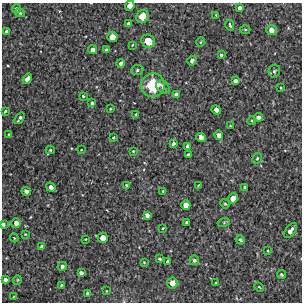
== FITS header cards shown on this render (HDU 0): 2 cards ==
NAXIS1  =                  300 / Width of image
NAXIS2  =                  300 / Height of image

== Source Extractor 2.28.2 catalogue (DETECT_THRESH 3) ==
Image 300 x 300 px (HDU 0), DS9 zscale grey, 1 PNG px = 1 image px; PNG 304 x 304 px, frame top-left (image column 1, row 300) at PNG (2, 3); each listed source drawn as its Kron ellipse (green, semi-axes under 4 px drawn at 4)
Background 3680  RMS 280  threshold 840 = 3 sigma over >= 5 px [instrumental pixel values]
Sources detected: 88; all 88 listed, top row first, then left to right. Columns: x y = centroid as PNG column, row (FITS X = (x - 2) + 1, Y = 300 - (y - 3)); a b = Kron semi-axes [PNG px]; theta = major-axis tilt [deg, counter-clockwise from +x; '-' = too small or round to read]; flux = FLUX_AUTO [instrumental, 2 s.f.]
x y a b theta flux
130 6 5 4 - 130000
239 8 4 3 - 68000
16 9 5 4 - 40000
20 13 5 4 - 27000
216 15 4 3 - 22000
142 16 7 6 - 250000
129 24 4 4 - 69000
230 25 5 2 - 31000
245 30 5 3 - 20000
271 30 5 5 - 110000
6 32 4 3 - 64000
112 37 5 5 - 170000
148 41 7 6 - 270000
201 42 5 3 - 15000
132 45 3 2 - 17000
93 50 4 4 - 90000
106 50 4 3 - 35000
221 55 3 3 - 25000
192 61 5 4 - 65000
121 63 4 3 - 53000
137 70 6 5 - 39000
274 71 6 5 - 37000
27 79 6 4 55 120000
235 81 4 4 - 71000
153 85 12 12 - 740000
163 87 7 5 -39 58000
281 88 3 2 - 18000
176 94 4 4 - 56000
83 96 3 3 - 22000
92 103 3 3 - 34000
110 109 2 2 - 16000
216 110 5 4 - 94000
5 111 3 3 - 26000
136 114 3 2 - 19000
258 117 4 4 - 68000
20 118 6 3 52 50000
252 121 4 3 - 17000
230 126 4 2 - 17000
9 135 4 3 - 29000
219 135 5 4 - 93000
113 137 3 3 - 23000
201 137 4 4 - 110000
173 143 4 3 - 51000
188 146 4 3 - 65000
50 150 4 4 - 22000
81 150 2 2 - 11000
133 151 3 2 - 17000
188 155 3 3 - 32000
257 158 6 4 64 31000
126 185 4 3 - 27000
198 185 3 2 - 14000
51 187 5 4 - 93000
245 187 3 3 - 32000
26 191 5 4 - 56000
163 191 3 3 - 17000
233 198 5 4 - 150000
225 204 5 4 - 21000
186 205 5 4 - 140000
147 215 4 4 - 70000
187 222 3 3 - 38000
224 222 6 4 19 26000
16 223 4 4 - 84000
3 224 4 3 - 49000
163 228 3 2 - 14000
290 231 9 5 52 110000
25 234 3 2 - 14000
14 238 4 3 - 18000
103 238 5 5 - 150000
86 239 2 2 - 12000
240 240 5 4 - 52000
42 247 4 3 - 40000
268 251 3 2 - 15000
160 259 4 3 - 24000
194 260 5 4 - 42000
168 261 4 3 - 56000
144 262 3 3 - 15000
62 266 5 4 - 51000
81 273 4 4 - 58000
282 275 4 3 - 30000
5 280 4 3 - 55000
17 280 5 3 - 15000
172 283 5 5 - 140000
216 283 3 2 - 14000
61 285 3 3 - 20000
259 287 5 3 - 18000
106 291 3 2 - 13000
87 293 3 3 - 32000
13 297 3 2 - 11000
At the frame edge (FLAGS 8, measured only in part): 2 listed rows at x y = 130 6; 3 224